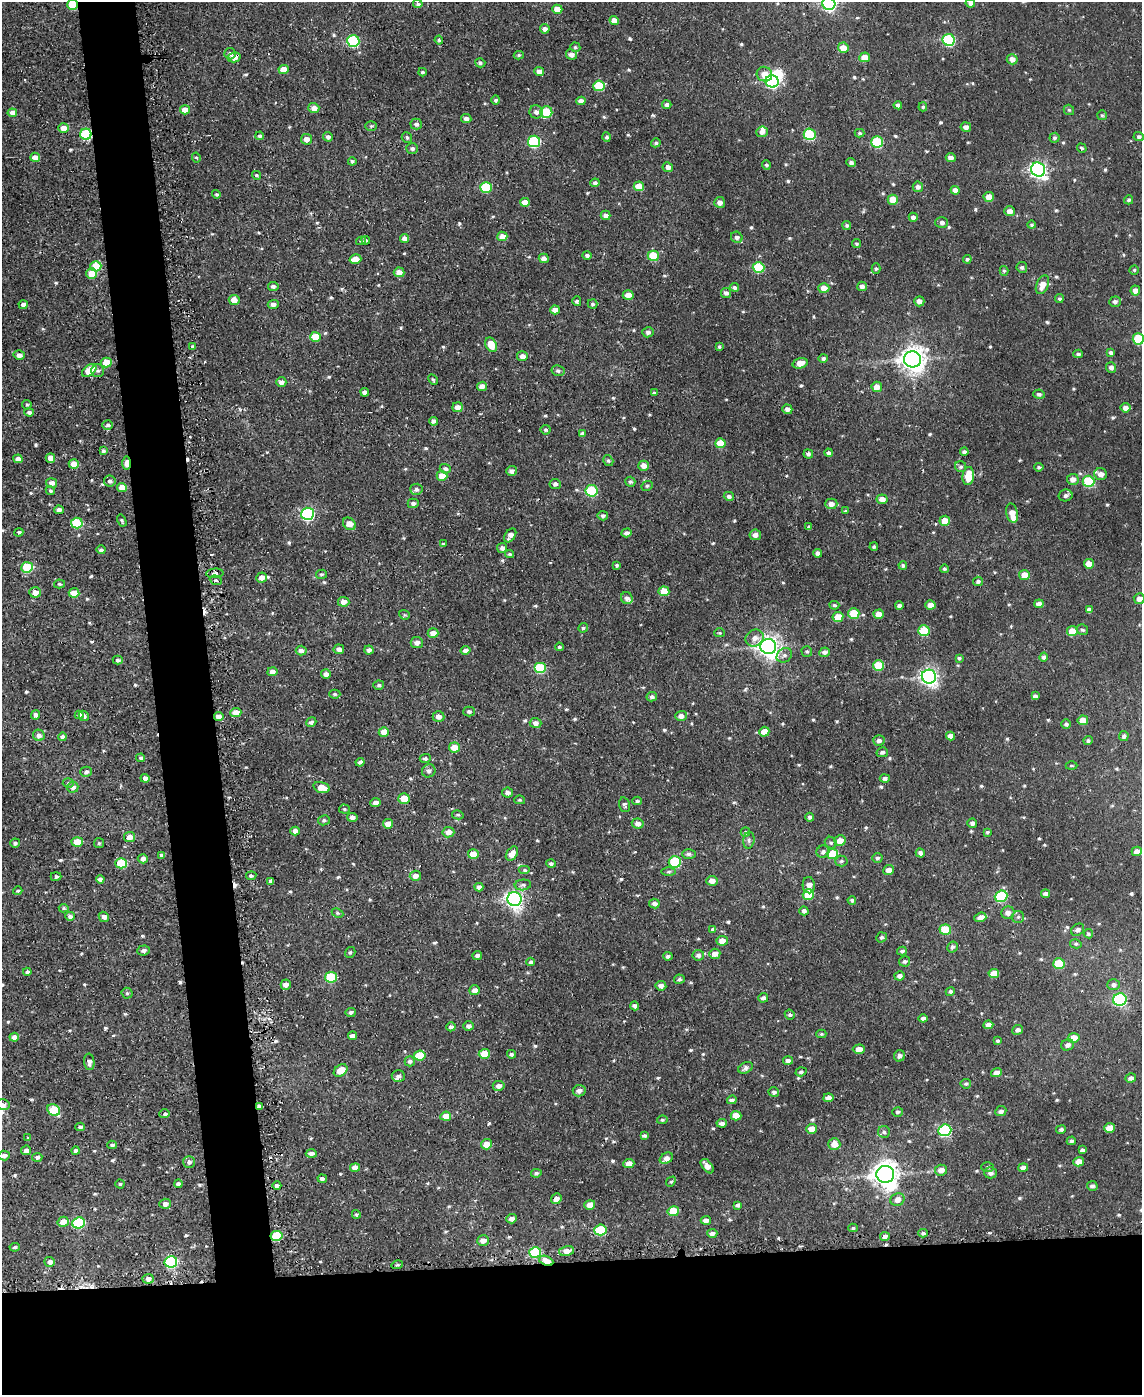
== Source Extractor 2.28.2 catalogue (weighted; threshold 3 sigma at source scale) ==
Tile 11 of 4 x 3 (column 3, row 3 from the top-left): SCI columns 2283-3422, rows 125-1517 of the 4589 x 4550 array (HDU 1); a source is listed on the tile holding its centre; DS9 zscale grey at full resolution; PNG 1144 x 1397 px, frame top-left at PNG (2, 2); each listed source drawn as its Kron ellipse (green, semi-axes under 4 px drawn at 4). Shown black and unused: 14% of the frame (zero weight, under 2 of 3 exposures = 2% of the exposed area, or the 3 px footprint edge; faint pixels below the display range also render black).
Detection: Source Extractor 2.28.2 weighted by HDU 2 'WHT'; one run over the whole footprint, this tile lists its part. Background 0.00839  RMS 0.005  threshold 0.0223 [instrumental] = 3 sigma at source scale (4.5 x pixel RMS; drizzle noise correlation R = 1.50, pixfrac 1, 0.05/0.05 arcsec/px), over >= 5 px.
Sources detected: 698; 1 inside a brighter object's white glare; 6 cosmic-ray / hot-pixel residue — neither listed nor drawn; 5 inside a brighter listed object's ellipse — not listed separately; of the other 686, all 500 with FLUX_AUTO >= 0.742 (the completeness limit of this list) listed and drawn (186 fainter detections not listed), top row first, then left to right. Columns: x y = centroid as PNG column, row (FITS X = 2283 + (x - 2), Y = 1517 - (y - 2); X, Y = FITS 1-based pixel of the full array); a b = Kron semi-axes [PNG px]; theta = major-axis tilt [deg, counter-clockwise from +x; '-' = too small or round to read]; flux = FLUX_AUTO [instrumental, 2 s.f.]
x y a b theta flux
970 3 5 4 - 1.9
418 4 5 4 - 1.1
829 4 6 6 - 110
72 5 5 5 - 21
557 9 5 4 - 5.9
614 21 5 4 - 4.3
545 29 5 4 - 1.9
439 40 4 4 - 0.92
949 40 6 6 - 49
353 41 6 6 - 44
575 47 5 4 - 0.94
843 48 5 5 - 6.1
230 54 6 5 - 1.6
571 54 5 5 - 2.5
519 55 5 4 - 0.77
234 57 6 5 - 5.7
865 57 5 5 - 6.4
1012 59 5 5 - 3
480 63 5 4 - 1.4
284 69 5 4 - 6.3
422 72 4 3 - 0.95
539 72 5 4 - 3.1
764 74 8 7 - 5.8
772 81 6 6 - 85
599 86 6 5 - 22
496 100 4 4 - 1.2
581 101 5 4 - 2.8
667 105 4 4 - 1.8
898 105 4 4 - 1.8
923 107 4 4 - 0.82
314 108 5 5 - 3.9
185 110 5 4 - 4.8
1069 110 5 5 - 0.85
536 112 7 6 - 2.3
546 112 6 5 - 19
12 113 5 4 - 4.4
1102 115 5 5 - 0.77
466 119 5 4 - 2.5
416 124 5 5 - 1.6
371 126 6 5 - 0.8
966 127 5 5 - 2.1
63 128 5 5 - 4.4
762 132 6 5 - 2.6
860 133 5 4 - 0.83
86 134 5 5 - 45
810 134 6 5 - 34
260 136 4 4 - 0.97
328 137 5 4 - 1.6
407 137 5 5 - 1.1
607 137 4 4 - 1.2
1139 137 5 4 - 1.2
1054 138 5 5 - 1
307 139 5 5 - 3.2
534 141 6 5 - 48
877 142 6 5 - 32
656 143 5 4 - 1
412 148 6 5 - 1.5
1082 148 5 4 - 0.8
35 157 5 4 - 4
196 158 5 4 - 0.81
951 158 5 4 - 2.3
352 161 4 4 - 1.1
851 162 5 4 - 1.5
766 165 4 4 - 1
668 167 5 5 - 3
1038 170 7 6 - 170
257 175 5 4 - 0.79
595 183 4 4 - 1.4
639 186 5 5 - 8.8
486 187 6 5 - 25
918 187 5 5 - 2.2
955 190 5 4 - 3.2
216 194 4 4 - 0.91
989 197 5 5 - 5.6
893 200 5 5 - 9.8
1129 200 4 4 - 1.1
525 202 5 4 - 4.4
720 202 5 5 - 2.6
1009 211 5 5 - 2.8
606 215 5 4 - 2.7
913 217 4 4 - 1.8
942 222 6 5 - 1.8
847 225 4 4 - 1
1032 225 4 4 - 0.84
502 236 5 5 - 4.5
737 237 6 5 - 1.6
404 238 4 4 - 2.3
366 240 4 4 - 0.94
361 241 5 4 - 0.82
856 244 4 4 - 0.8
587 255 5 4 - 1.2
653 256 5 5 - 17
544 258 5 4 - 2.8
355 259 6 4 16 5.5
967 259 4 4 - 1
96 266 5 5 - 17
758 267 6 5 - 28
1022 267 5 5 - 1.2
876 269 5 4 - 0.84
1134 270 4 4 - 0.76
1004 271 5 4 - 0.81
399 272 5 5 - 4.7
91 274 5 5 - 11
1042 285 10 6 68 5
273 286 5 4 - 1.5
862 286 5 4 - 2.3
735 287 4 4 - 1.3
824 288 5 5 - 4.3
1135 290 5 5 - 2.9
726 293 5 5 - 1.7
628 295 5 4 - 5.1
1059 299 4 4 - 0.89
234 300 5 5 - 4.9
577 301 5 4 - 1.2
919 301 5 5 - 2.9
1115 302 5 5 - 1.5
592 304 5 5 - 0.92
23 305 4 4 - 2.4
273 305 5 4 - 1.8
555 310 5 4 - 3.3
648 332 5 5 - 1.7
316 337 5 5 - 9.3
1138 339 6 5 - 28
491 345 8 5 -61 8.6
192 346 3 3 - 1.1
719 347 4 4 - 0.9
1111 353 4 4 - 1.6
1078 354 5 3 - 1
19 355 5 5 - 2.3
522 356 5 5 - 2.6
823 358 4 4 - 1.2
913 359 8 8 - 500
106 362 5 5 - 9.7
800 363 8 5 15 4.9
1111 367 5 5 - 2
89 371 8 5 36 14
98 371 6 6 - 1.2
558 371 6 5 - 1.2
433 379 6 4 -62 0.77
281 382 5 4 - 2.1
482 386 5 4 - 2.8
877 387 5 5 - 4.9
365 392 4 4 - 1.8
654 393 3 3 - 0.8
1039 394 5 4 - 1.3
27 405 5 4 - 0.87
457 407 5 5 - 3.5
1125 408 5 4 - 2.8
787 409 5 4 - 2.4
29 412 4 4 - 1.6
434 421 4 4 - 1.9
108 425 5 5 - 1.5
546 430 5 5 - 0.99
582 433 4 3 - 1.1
720 443 5 5 - 8.6
103 451 4 3 - 1.1
964 452 4 4 - 1.3
829 453 4 4 - 1.6
808 454 5 4 - 1.5
50 458 5 4 - 4.8
18 459 4 4 - 3.4
608 460 6 4 -57 0.93
127 463 7 3 89 12
74 464 5 4 - 6.9
644 466 5 5 - 3.6
961 467 6 5 - 1.1
1039 467 4 3 - 0.85
445 469 5 4 - 1.4
511 471 5 5 - 2.2
1101 474 6 5 - 3.6
442 476 5 5 - 6.2
968 476 9 5 83 9.4
1073 479 6 5 - 3.1
110 481 6 5 - 1.6
1088 481 6 5 - 28
630 482 5 4 - 1.1
51 483 5 5 - 3.1
555 484 5 5 - 1.6
647 486 6 5 - 0.87
122 488 5 4 - 7.8
416 489 6 5 - 1.5
50 490 5 4 - 0.87
592 491 6 5 - 30
1066 495 7 6 - 1.9
729 496 5 4 - 1.7
882 499 5 5 - 3.3
413 503 5 5 - 1.6
831 504 6 5 - 2.8
59 510 5 4 - 2.5
846 511 3 3 - 1.2
1012 513 10 5 -78 5.1
308 514 6 6 - 71
603 516 5 4 - 1.1
122 521 6 3 -60 0.8
945 521 5 5 - 6.2
77 523 6 5 - 29
349 524 7 5 -43 5
809 527 4 3 - 1.2
19 532 4 4 - 1
627 533 5 4 - 1.6
510 535 8 5 56 2.7
755 535 5 5 - 2.5
443 544 3 3 - 0.85
874 547 4 4 - 0.86
502 548 5 5 - 1.9
101 550 4 4 - 1.4
818 553 4 4 - 1.6
510 554 4 3 - 0.87
1089 564 5 5 - 5.7
617 565 4 4 - 0.92
903 565 4 4 - 0.91
27 567 6 5 - 25
944 569 4 4 - 0.93
215 573 9 4 3 1.6
321 574 5 4 - 0.8
1024 575 5 5 - 5.2
262 577 5 5 - 3.1
216 580 6 4 -19 0.8
978 581 5 4 - 1.3
60 584 5 4 - 0.81
664 591 5 5 - 9.3
35 592 6 5 - 3.5
74 593 5 4 - 6.9
627 598 6 5 - 1.9
1139 599 5 5 - 3.3
344 602 5 5 - 3.6
1039 604 5 4 - 2.7
834 605 5 3 - 0.8
930 605 5 4 - 3.6
899 606 4 3 - 1.6
1089 610 4 4 - 2.2
854 613 5 5 - 16
879 614 5 4 - 5.4
404 615 6 4 -20 0.76
838 617 5 5 - 6.9
583 628 5 4 - 0.97
924 630 5 5 - 16
1082 630 5 5 - 1.1
1072 631 5 5 - 7.4
433 633 5 5 - 3.8
720 633 5 4 - 0.76
755 638 9 8 - 3
417 643 6 5 - 2.9
768 646 8 7 - 350
559 647 4 4 - 0.86
339 649 5 5 - 1.9
301 650 5 5 - 2
369 650 4 4 - 1.7
465 650 5 4 - 2
807 651 5 5 - 0.88
825 652 5 4 - 1.8
784 655 8 6 35 1.9
1044 657 4 4 - 1.4
959 658 3 3 - 0.82
118 660 5 4 - 1.4
878 665 5 5 - 15
540 668 6 5 - 26
272 672 5 4 - 2.3
326 674 5 4 - 2.3
929 677 7 7 - 210
379 685 5 4 - 0.92
335 694 5 4 - 0.98
1035 696 4 4 - 1.6
652 697 5 4 - 1.4
469 711 6 5 - 1.1
236 712 5 4 - 5.9
35 715 4 4 - 1.8
79 715 4 4 - 1.6
84 716 5 5 - 1.4
439 716 6 5 - 2.8
681 716 6 5 - 2.8
219 717 5 4 - 3.5
1083 720 5 5 - 6.2
311 722 5 4 - 1.4
535 723 6 5 - 2.6
1066 724 5 4 - 1.4
384 732 5 5 - 5.8
764 732 5 5 - 5.3
39 735 6 5 - 2.4
950 736 5 4 - 3.1
1124 736 5 5 - 1.3
63 737 4 4 - 1.7
1088 740 5 4 - 1.1
879 741 6 5 - 2
454 747 5 5 - 7.5
882 752 5 5 - 1.4
141 758 4 4 - 0.95
425 759 5 4 - 1.2
360 762 4 4 - 1.4
1071 766 6 4 0 0.82
429 771 7 6 - 1.8
86 772 5 5 - 1.6
145 778 4 4 - 2.5
885 778 5 4 - 1.7
68 783 5 4 - 0.78
73 787 5 5 - 2.2
322 787 8 5 -16 6.2
508 793 5 5 - 1.7
404 798 5 5 - 8.7
520 800 5 4 - 0.8
637 801 5 4 - 0.75
375 803 5 4 - 2
625 805 7 5 -74 1.1
344 809 5 4 - 0.78
458 815 6 4 -12 0.86
352 817 5 4 - 1.9
810 817 4 4 - 1.3
324 820 6 5 - 1.1
972 823 5 4 - 1.6
388 824 5 4 - 4.4
638 824 6 5 - 2.7
295 831 5 4 - 2.9
448 832 6 5 - 3.6
745 832 5 4 - 0.95
987 832 4 4 - 0.87
130 837 5 5 - 4
749 840 8 5 82 1.3
840 841 5 5 - 5.1
77 842 5 4 - 9.4
15 843 5 4 - 0.92
99 843 5 5 - 0.8
831 843 6 5 - 1.1
1137 851 5 4 - 2.9
823 852 6 6 - 1.8
920 853 5 4 - 1.7
473 854 5 4 - 5.7
512 854 8 5 56 4.5
689 854 7 4 0 1.2
832 854 6 5 - 13
161 855 4 4 - 1.3
877 858 5 5 - 1.2
143 859 5 4 - 2.7
841 861 6 5 - 1
675 862 6 5 - 36
121 863 6 5 - 23
551 864 4 4 - 1.2
525 870 6 4 0 0.92
889 870 5 5 - 3.5
669 871 7 3 1 0.82
251 876 5 4 - 1
415 876 6 5 - 2.8
56 877 5 4 - 1.2
100 879 4 4 - 1.9
271 881 4 4 - 1.6
712 881 5 5 - 3.6
523 885 8 5 6 1.4
809 885 8 6 -86 3.3
479 887 4 4 - 2.1
18 891 5 4 - 0.85
1045 894 4 4 - 1.9
808 895 5 5 - 12
1001 896 6 5 - 34
514 899 7 7 - 200
852 900 4 4 - 0.99
654 904 5 5 - 2
64 908 5 4 - 0.8
804 911 4 4 - 1.7
337 913 6 4 -27 0.82
1008 913 6 6 - 2.8
70 916 5 4 - 1.8
104 917 5 4 - 2
980 917 6 4 17 2.7
1018 917 6 6 - 1.1
712 930 4 4 - 1
945 930 6 5 - 18
1078 930 7 5 38 1.7
1088 934 5 4 - 0.88
881 937 5 5 - 1.1
722 941 5 5 - 4.5
1076 944 6 4 -12 0.8
952 947 6 5 - 1.2
143 950 6 5 - 1.4
902 951 5 4 - 0.98
350 952 6 5 - 1.1
715 954 5 5 - 3.7
698 955 6 5 - 1.8
477 956 4 4 - 1.5
668 956 5 4 - 1.3
905 961 5 5 - 1.3
531 962 4 4 - 0.97
1059 964 6 5 - 20
27 972 4 4 - 1.7
994 973 5 4 - 6.3
899 976 5 4 - 1.9
331 977 6 5 - 25
679 979 5 4 - 1.1
286 985 5 5 - 2.8
1114 985 6 5 - 1.9
661 986 5 4 - 2.2
475 990 5 5 - 3.2
950 991 5 4 - 1
127 993 5 5 - 0.87
763 998 5 4 - 1.5
1120 999 6 6 - 89
635 1006 4 4 - 1.3
351 1012 5 4 - 1.1
790 1015 5 4 - 1.1
923 1018 4 4 - 2.1
988 1025 5 4 - 3.2
469 1026 5 4 - 1.9
451 1027 4 4 - 1.6
1018 1030 5 5 - 1.8
821 1034 5 4 - 0.74
352 1036 4 3 - 1.9
14 1037 5 4 - 3.1
1074 1038 5 5 - 6.6
998 1041 3 3 - 0.84
1067 1045 6 5 - 2
859 1049 6 4 1 4.3
484 1054 5 5 - 11
511 1054 4 4 - 1
420 1055 6 5 - 15
899 1056 6 5 - 1.8
410 1061 5 5 - 1.3
788 1061 5 4 - 1.8
89 1062 8 5 -85 2.3
745 1068 7 5 27 1.7
341 1070 7 5 36 7
801 1072 5 4 - 1
996 1073 5 4 - 3.7
398 1076 6 6 - 1.4
1131 1078 5 4 - 1.8
966 1084 5 4 - 0.99
499 1086 6 5 - 2.5
579 1091 6 5 - 2.4
774 1092 5 5 - 1.4
828 1098 5 4 - 3.6
732 1100 5 4 - 1.4
3 1104 6 5 - 1.5
259 1106 3 3 - 1.5
54 1110 7 5 -34 19
1001 1111 5 5 - 1.8
898 1112 5 4 - 1.2
165 1114 5 4 - 1.2
446 1116 5 4 - 6.3
736 1116 5 4 - 6.6
662 1120 5 4 - 0.74
722 1123 5 4 - 1.8
80 1127 4 4 - 1.4
1109 1128 5 5 - 5.1
812 1129 5 5 - 5.6
1061 1129 5 4 - 1.3
945 1130 6 6 - 51
884 1132 6 6 - 1.2
644 1136 4 3 - 0.98
28 1138 4 3 - 0.75
1071 1141 4 4 - 1.2
487 1144 5 5 - 5.9
834 1144 6 6 - 4.9
112 1145 5 3 - 1.2
26 1150 5 4 - 2.3
1082 1150 4 4 - 1.3
75 1151 4 4 - 1.7
311 1154 5 4 - 2.4
4 1155 6 5 - 2.1
37 1157 5 4 - 1.4
666 1158 7 5 31 2.8
189 1162 6 6 - 2
1079 1162 5 4 - 5.8
629 1164 5 4 - 4.5
707 1166 8 5 -52 2.9
355 1167 5 4 - 3.5
987 1167 6 5 - 0.85
1023 1167 5 4 - 2
941 1170 6 5 - 3.7
536 1173 5 4 - 1.1
990 1173 6 5 - 2
885 1174 9 8 - 560
322 1179 4 4 - 1.5
671 1182 5 4 - 0.79
120 1184 4 4 - 0.8
178 1184 4 3 - 1.5
277 1185 4 4 - 1.3
1092 1186 5 5 - 1.4
556 1199 6 5 - 3.4
897 1200 7 6 - 3.8
165 1204 5 5 - 2.3
590 1205 5 5 - 4.8
737 1205 4 4 - 1.2
673 1211 6 5 - 14
356 1214 4 4 - 0.84
512 1219 5 4 - 2.2
706 1220 5 4 - 2.3
63 1222 5 5 - 6.5
79 1223 6 5 - 35
853 1228 4 3 - 0.79
600 1230 6 5 - 24
712 1233 5 4 - 1.6
923 1233 5 4 - 0.98
277 1236 6 5 - 28
885 1236 5 4 - 2
483 1241 6 5 - 3.1
15 1247 5 3 - 0.8
567 1251 8 5 11 4.3
535 1253 6 5 - 28
546 1261 7 4 -22 10
50 1262 5 5 - 2.2
171 1262 6 5 - 63
397 1265 6 3 17 0.75
148 1279 5 5 - 2.5
Overlapping masked pixels (flux is a lower limit): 8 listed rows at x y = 72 5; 234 57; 86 134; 127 463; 219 717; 259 1106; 277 1236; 546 1261
Isophote crosses this tile's border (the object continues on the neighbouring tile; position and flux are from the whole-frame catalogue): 6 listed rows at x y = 970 3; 829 4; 72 5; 1138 339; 1139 599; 3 1104